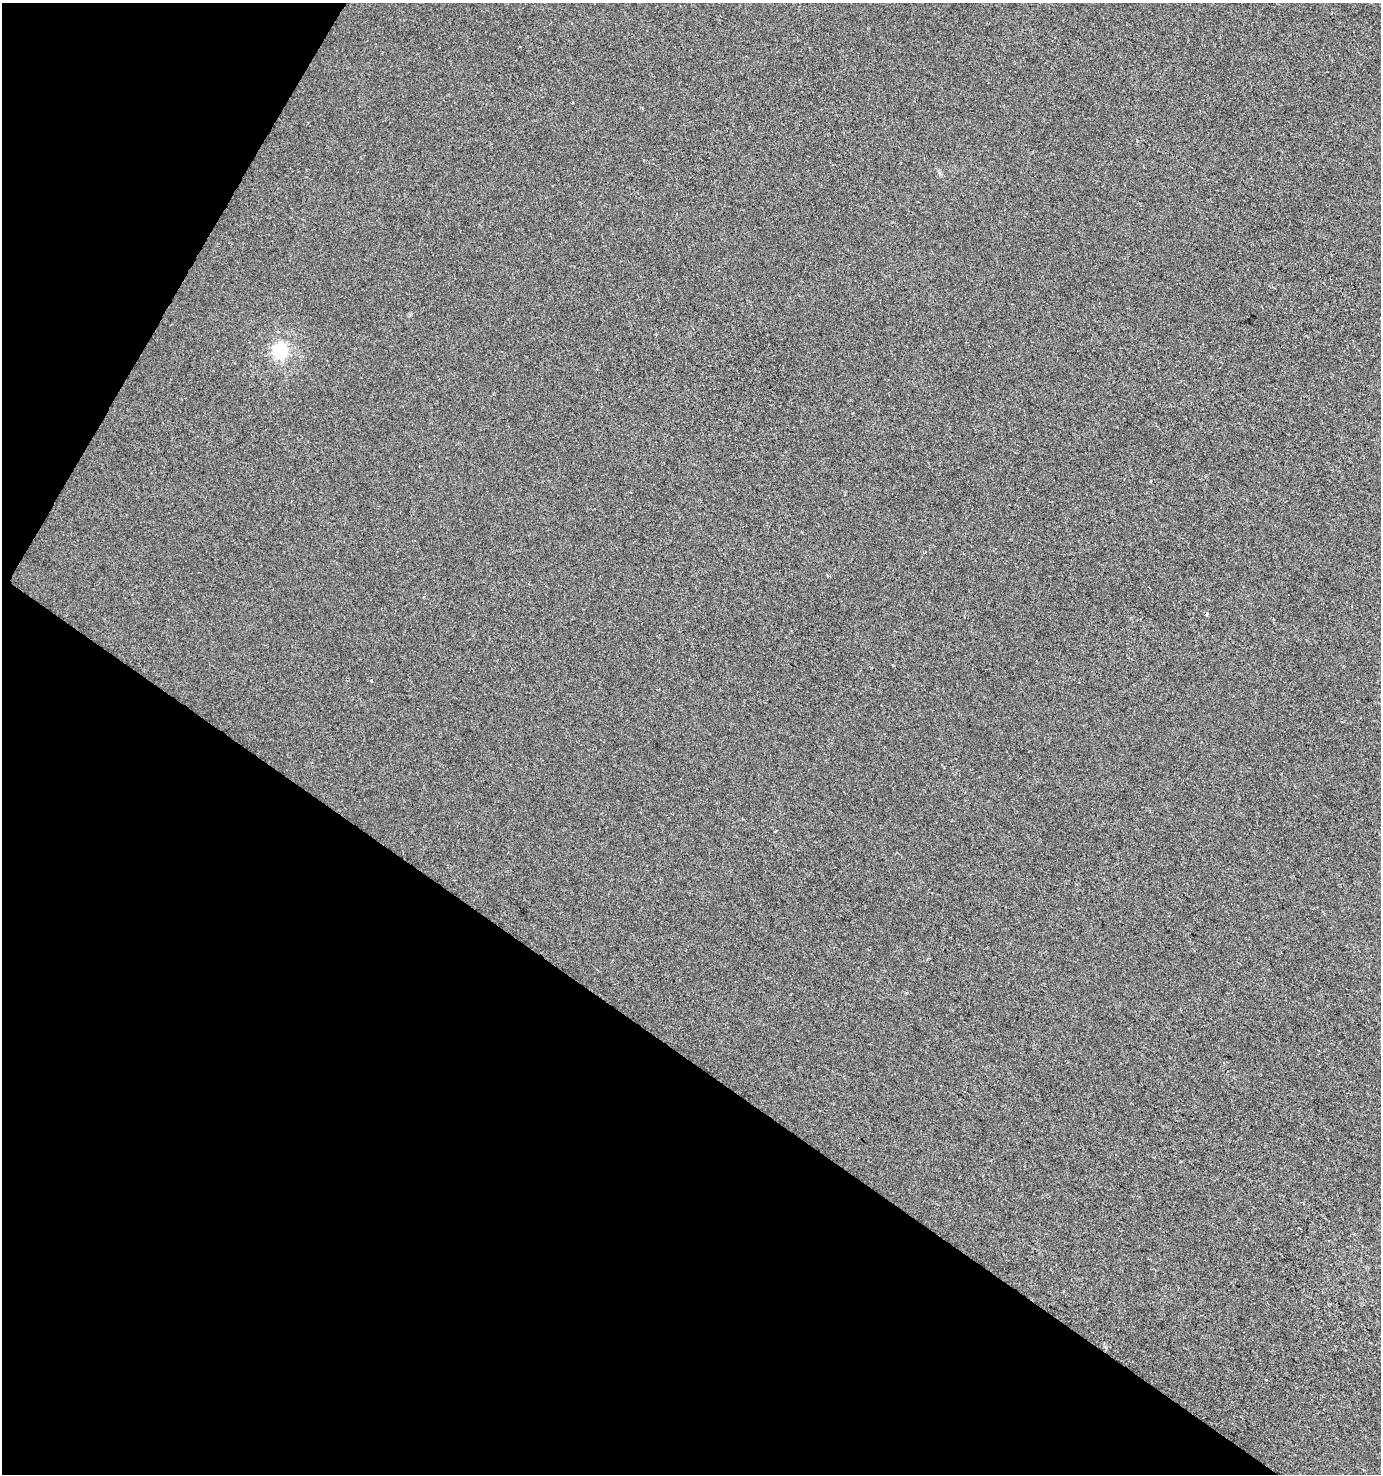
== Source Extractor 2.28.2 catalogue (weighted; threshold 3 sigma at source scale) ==
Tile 9 of 4 x 4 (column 1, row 3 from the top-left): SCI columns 255-1633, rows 1473-2944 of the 5959 x 5893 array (HDU 1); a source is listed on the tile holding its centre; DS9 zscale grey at full resolution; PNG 1383 x 1476 px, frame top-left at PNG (2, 3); no overlay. Shown black and unused: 33% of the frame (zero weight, under 2 of 3 exposures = <1% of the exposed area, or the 3 px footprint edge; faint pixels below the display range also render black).
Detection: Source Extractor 2.28.2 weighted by HDU 2 'WHT'; one run over the whole footprint, this tile lists its part. Background -2.67e-04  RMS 0.0042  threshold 0.0188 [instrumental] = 3 sigma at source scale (4.5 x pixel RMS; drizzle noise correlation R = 1.50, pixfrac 1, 0.0396/0.0396 arcsec/px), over >= 5 px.
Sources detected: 4; all 4 listed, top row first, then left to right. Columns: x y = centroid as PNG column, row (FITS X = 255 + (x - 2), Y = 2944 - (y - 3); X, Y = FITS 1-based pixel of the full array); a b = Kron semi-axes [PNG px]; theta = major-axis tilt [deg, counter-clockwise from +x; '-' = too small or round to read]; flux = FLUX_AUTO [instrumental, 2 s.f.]
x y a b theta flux
281 350 7 6 - 78
1207 614 4 4 - 0.66
371 680 3 3 - 1.6
1299 1227 3 3 - 0.83